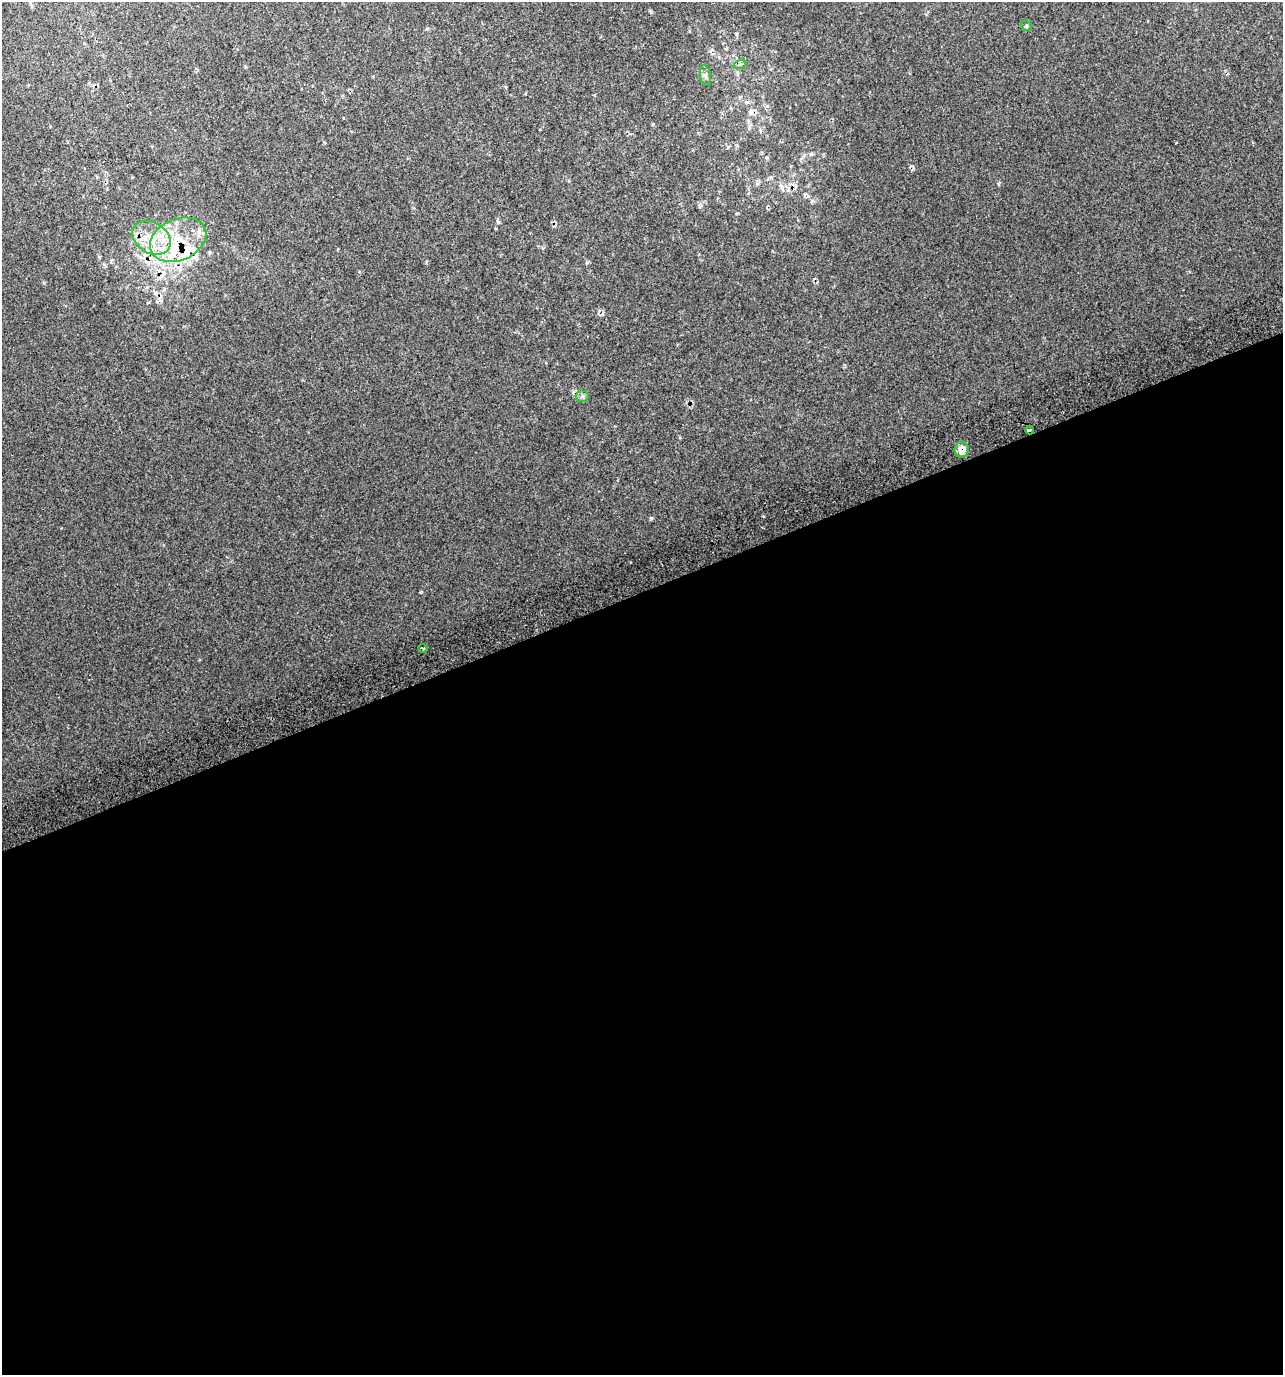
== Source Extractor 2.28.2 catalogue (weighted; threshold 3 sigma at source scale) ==
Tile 15 of 4 x 4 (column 3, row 4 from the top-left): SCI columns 2707-3987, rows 40-1412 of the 5358 x 5574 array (HDU 1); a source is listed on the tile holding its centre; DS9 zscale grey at full resolution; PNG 1285 x 1377 px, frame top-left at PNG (2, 2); each listed source drawn as its Kron ellipse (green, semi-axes under 4 px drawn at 4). Shown black and unused: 57% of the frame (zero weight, under 2 of 3 exposures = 3% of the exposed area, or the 3 px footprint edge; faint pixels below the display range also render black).
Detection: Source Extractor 2.28.2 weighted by HDU 2 'WHT'; one run over the whole footprint, this tile lists its part. Background 0.0273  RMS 0.012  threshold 0.0553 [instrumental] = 3 sigma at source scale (4.5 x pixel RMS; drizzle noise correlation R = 1.50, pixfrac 1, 0.0396/0.0396 arcsec/px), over >= 5 px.
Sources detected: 13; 1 cosmic-ray / hot-pixel residue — neither listed nor drawn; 3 inside a brighter listed object's ellipse — not listed separately; the other 9 listed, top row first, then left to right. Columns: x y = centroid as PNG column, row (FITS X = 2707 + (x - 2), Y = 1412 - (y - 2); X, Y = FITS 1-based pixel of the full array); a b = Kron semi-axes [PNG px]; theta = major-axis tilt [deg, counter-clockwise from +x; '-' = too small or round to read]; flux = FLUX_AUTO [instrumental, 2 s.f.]
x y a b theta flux
1026 26 6 4 -45 1.5
740 64 6 4 18 2.5
705 76 10 5 -80 3.5
151 238 20 15 -35 32
178 240 29 20 23 60
582 396 6 6 - 2.8
1030 430 4 3 - 14
962 450 8 7 - 12
423 648 4 3 - 1.5
Overlapping masked pixels (flux is a lower limit): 3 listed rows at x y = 178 240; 1030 430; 962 450